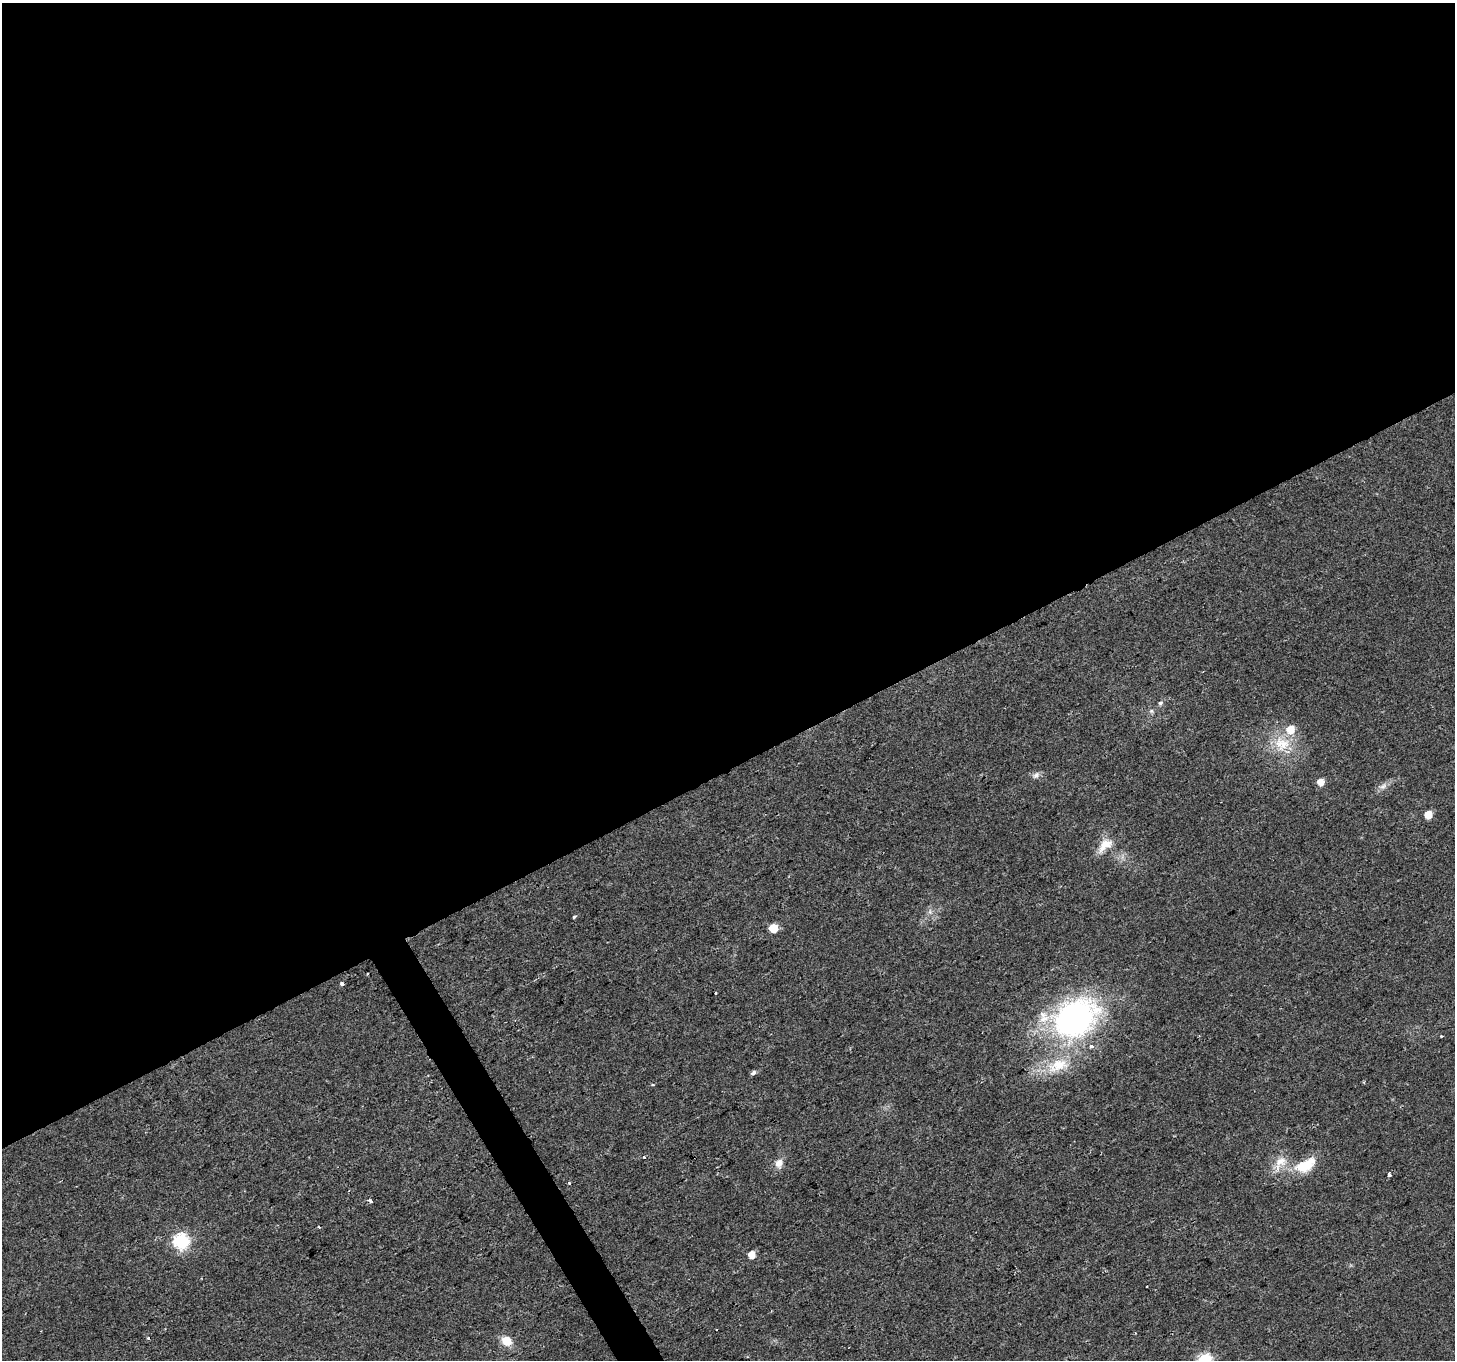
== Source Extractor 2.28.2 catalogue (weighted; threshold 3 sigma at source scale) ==
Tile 2 of 4 x 4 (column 2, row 1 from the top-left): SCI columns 1454-2906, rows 4184-5541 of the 5816 x 5708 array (HDU 1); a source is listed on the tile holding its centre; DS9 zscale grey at full resolution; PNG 1457 x 1362 px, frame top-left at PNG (2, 3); no overlay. Shown black and unused: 58% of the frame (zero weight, under 2 of 3 exposures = <1% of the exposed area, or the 3 px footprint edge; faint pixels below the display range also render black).
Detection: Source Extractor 2.28.2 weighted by HDU 2 'WHT'; one run over the whole footprint, this tile lists its part. Background 0.0277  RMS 0.0057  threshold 0.0258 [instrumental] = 3 sigma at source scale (4.5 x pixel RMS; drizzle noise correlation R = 1.50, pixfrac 1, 0.0396/0.0396 arcsec/px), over >= 5 px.
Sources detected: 32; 1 cosmic-ray / hot-pixel residue — not listed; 2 inside a brighter listed object's ellipse — not listed separately; the other 29 listed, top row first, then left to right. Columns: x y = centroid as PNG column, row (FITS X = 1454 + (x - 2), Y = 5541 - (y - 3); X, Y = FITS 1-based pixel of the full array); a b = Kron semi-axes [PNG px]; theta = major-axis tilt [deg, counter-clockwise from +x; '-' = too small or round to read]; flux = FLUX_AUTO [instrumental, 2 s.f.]
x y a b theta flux
1160 703 7 5 47 1.3
1151 711 6 6 - 1.1
1282 744 24 21 -22 18
1036 775 10 7 47 2.3
1321 782 6 6 - 6
1383 786 12 7 44 2.8
1428 815 6 5 - 9.9
1105 845 24 13 40 8.8
574 917 4 3 - 0.88
773 928 6 6 - 14
342 984 4 4 - 1.8
716 993 3 3 - 0.96
1075 1018 46 35 33 160
1441 1036 4 3 - 0.56
1058 1065 35 18 22 21
753 1073 6 5 - 1.6
653 1085 4 3 - 0.99
644 1157 4 4 - 0.83
1280 1161 19 13 22 8.8
779 1163 12 10 65 4.5
1305 1165 30 15 28 17
1389 1175 4 3 - 3.9
370 1201 3 3 - 2.3
319 1227 3 3 - 2.9
181 1241 7 7 - 110
752 1255 6 5 - 6.3
148 1338 3 3 - 1.4
506 1341 13 10 -36 7.8
1205 1360 7 6 - 83
Isophote crosses this tile's border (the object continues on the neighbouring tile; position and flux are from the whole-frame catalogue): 1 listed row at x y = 1205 1360